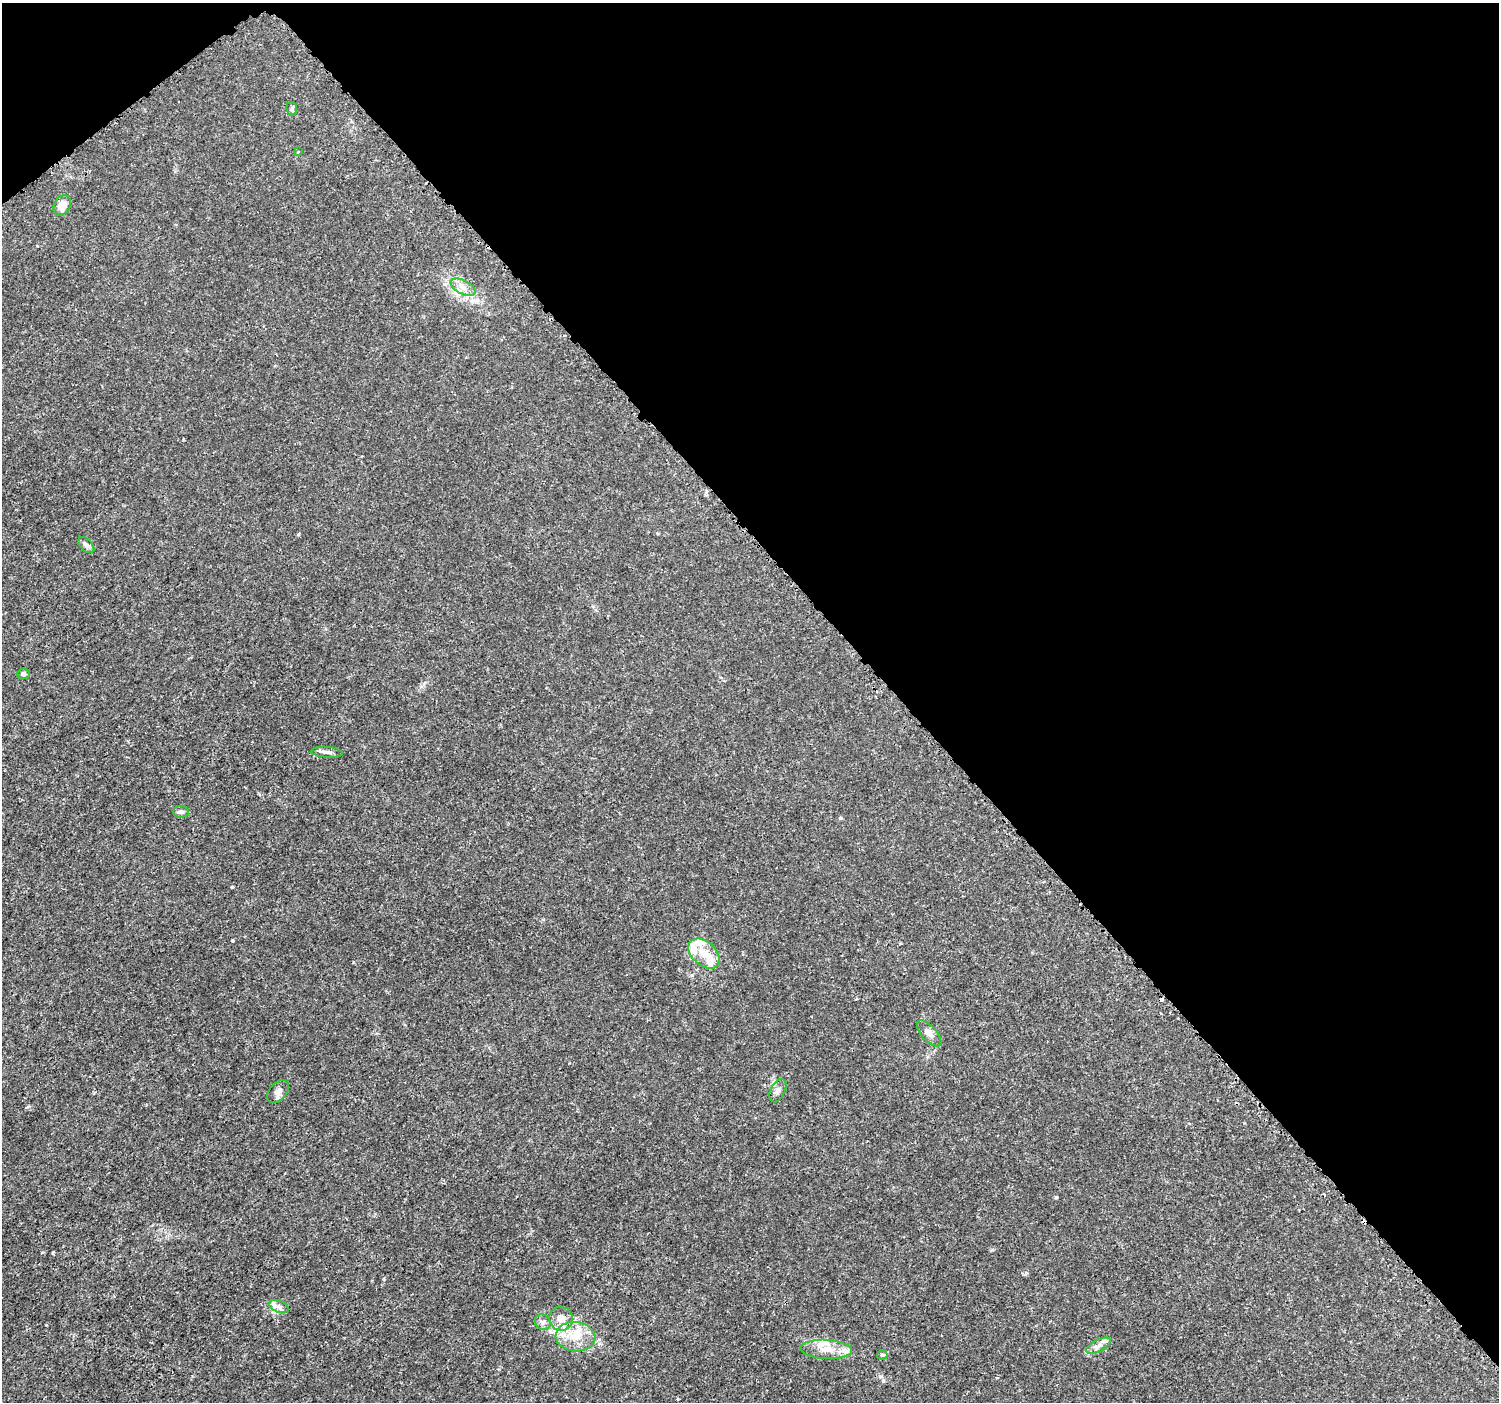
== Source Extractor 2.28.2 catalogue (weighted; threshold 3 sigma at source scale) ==
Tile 3 of 4 x 4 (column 3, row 1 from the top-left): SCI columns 3017-4513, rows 4366-5765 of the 6039 x 5993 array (HDU 1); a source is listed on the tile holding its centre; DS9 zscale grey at full resolution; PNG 1501 x 1404 px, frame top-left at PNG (2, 3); each listed source drawn as its Kron ellipse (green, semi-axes under 4 px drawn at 4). Shown black and unused: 41% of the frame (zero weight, under 3 of 5 exposures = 2% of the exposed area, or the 3 px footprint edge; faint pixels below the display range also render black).
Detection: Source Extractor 2.28.2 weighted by HDU 2 'WHT'; one run over the whole footprint, this tile lists its part. Background 0.0015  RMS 6.9e-04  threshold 0.0031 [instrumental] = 3 sigma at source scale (4.5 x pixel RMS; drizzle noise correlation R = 1.50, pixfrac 1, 0.0396/0.0396 arcsec/px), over >= 5 px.
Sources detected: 25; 2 cosmic-ray / hot-pixel residue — neither listed nor drawn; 4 inside a brighter listed object's ellipse — not listed separately; the other 19 listed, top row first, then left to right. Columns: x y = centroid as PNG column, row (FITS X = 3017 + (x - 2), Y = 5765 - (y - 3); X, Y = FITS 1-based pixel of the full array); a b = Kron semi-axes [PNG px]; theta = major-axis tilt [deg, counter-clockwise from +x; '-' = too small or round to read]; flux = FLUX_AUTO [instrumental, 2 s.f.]
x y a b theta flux
292 109 7 5 -79 0.11
298 152 4 3 - 0.068
62 205 11 8 59 0.86
463 287 13 7 -26 0.48
86 545 10 6 -44 0.21
23 674 6 5 - 0.14
327 752 16 5 -5 0.29
181 812 8 6 2 0.18
704 954 18 12 -41 1.2
929 1033 16 7 -48 0.4
778 1091 12 7 63 0.33
278 1092 13 8 49 0.38
279 1306 10 6 -23 0.3
561 1319 12 11 - 0.67
543 1322 8 7 - 0.26
575 1337 20 15 -4 1.5
1098 1346 13 5 27 0.34
826 1349 26 9 -3 1.1
882 1355 5 4 - 0.13
Unlisted compact peaks at least as high as the median listed source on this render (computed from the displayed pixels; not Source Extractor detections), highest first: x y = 1056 1197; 232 887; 232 940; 46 1325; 883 1381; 53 1253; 840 818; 298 534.